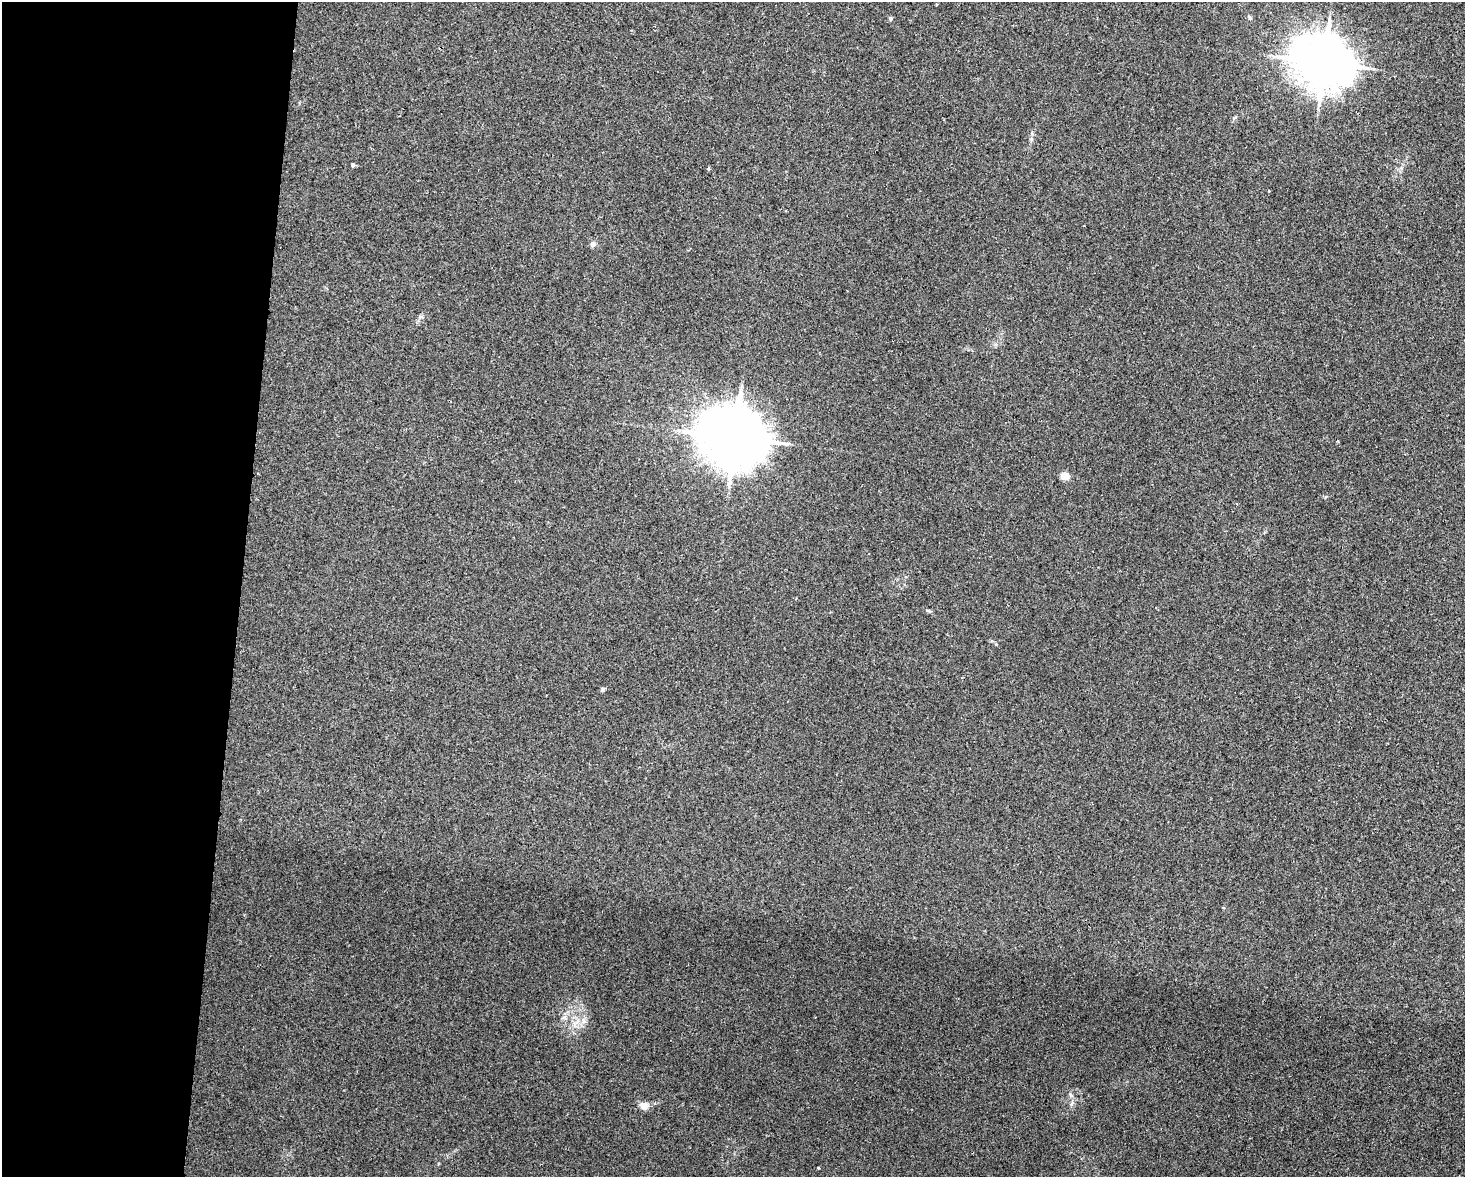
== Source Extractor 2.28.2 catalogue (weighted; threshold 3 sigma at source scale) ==
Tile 4 of 3 x 4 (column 1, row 2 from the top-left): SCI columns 114-1576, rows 2367-3541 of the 4725 x 4717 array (HDU 1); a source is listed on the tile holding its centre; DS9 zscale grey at full resolution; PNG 1467 x 1179 px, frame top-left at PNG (2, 2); no overlay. Shown black and unused: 16% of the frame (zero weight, under 2 of 3 exposures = <1% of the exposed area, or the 3 px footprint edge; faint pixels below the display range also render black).
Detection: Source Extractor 2.28.2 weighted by HDU 2 'WHT'; one run over the whole footprint, this tile lists its part. Background 0.0324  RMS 0.0057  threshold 0.0256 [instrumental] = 3 sigma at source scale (4.5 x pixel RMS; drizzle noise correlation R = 1.50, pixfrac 1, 0.05/0.05 arcsec/px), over >= 5 px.
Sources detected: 11; all 11 listed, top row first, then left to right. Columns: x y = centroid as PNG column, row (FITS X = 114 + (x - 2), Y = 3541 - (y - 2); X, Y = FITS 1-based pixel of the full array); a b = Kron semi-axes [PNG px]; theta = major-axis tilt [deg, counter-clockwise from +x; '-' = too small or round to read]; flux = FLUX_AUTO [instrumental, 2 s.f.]
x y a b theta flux
890 18 5 5 - 0.93
1250 18 7 5 -46 1.1
1324 62 16 14 -24 3000
353 165 4 4 - 1
593 244 6 6 - 2.6
735 437 19 15 -17 4500
1065 476 7 4 -3 16
929 611 8 4 -26 0.88
602 689 4 4 - 2.5
644 1106 11 8 -12 4.4
818 1168 3 3 - 1.3
Unlisted compact peaks at least as high as the median listed source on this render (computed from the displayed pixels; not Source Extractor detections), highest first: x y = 584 1021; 996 644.